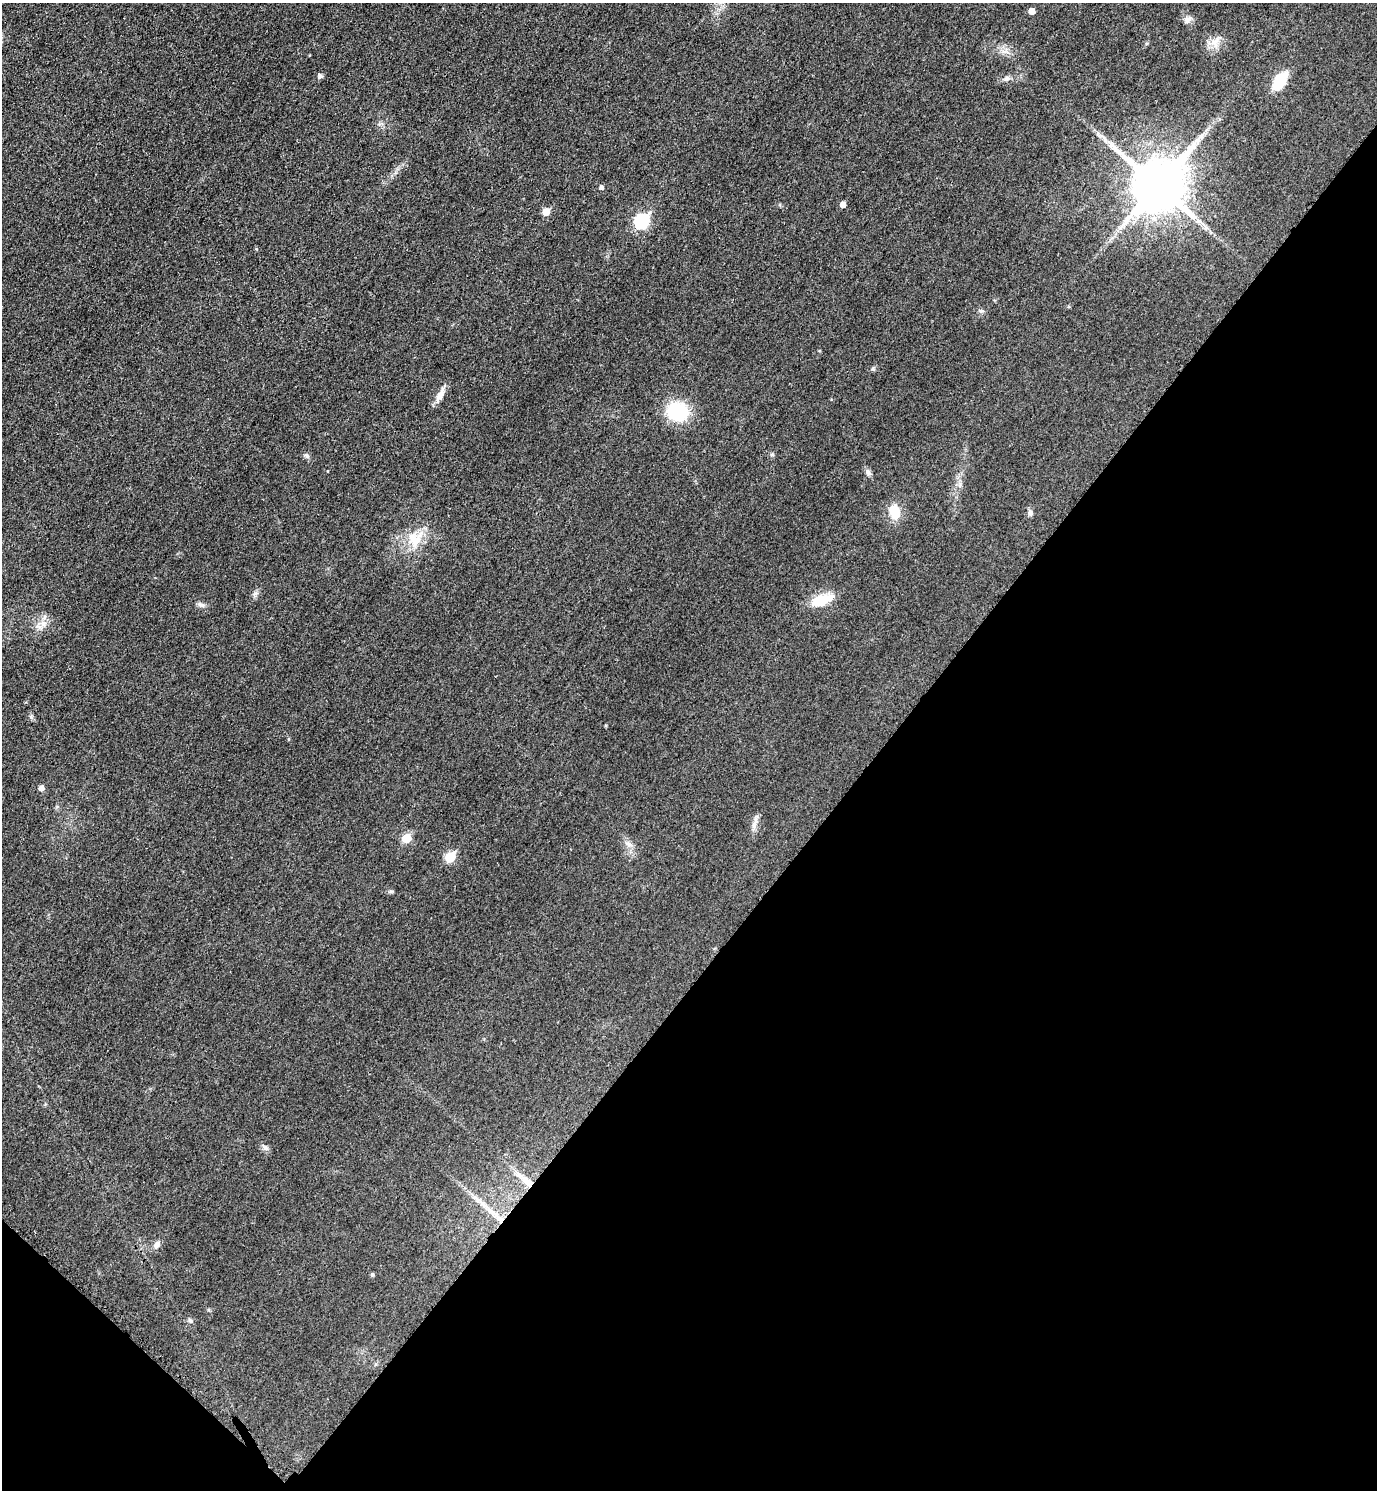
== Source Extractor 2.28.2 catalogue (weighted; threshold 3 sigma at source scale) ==
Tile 15 of 4 x 4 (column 3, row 4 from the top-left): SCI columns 2927-4301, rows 22-1509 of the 5996 x 5995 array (HDU 1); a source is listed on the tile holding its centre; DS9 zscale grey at full resolution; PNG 1379 x 1492 px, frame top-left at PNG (2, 3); no overlay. Shown black and unused: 38% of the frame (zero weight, under 3 of 4 exposures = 2% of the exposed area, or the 3 px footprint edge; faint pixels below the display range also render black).
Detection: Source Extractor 2.28.2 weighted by HDU 2 'WHT'; one run over the whole footprint, this tile lists its part. Background 0.0261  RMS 0.0063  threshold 0.0282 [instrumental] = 3 sigma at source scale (4.5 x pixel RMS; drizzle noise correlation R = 1.50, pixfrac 1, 0.05/0.05 arcsec/px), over >= 5 px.
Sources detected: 35; all 35 listed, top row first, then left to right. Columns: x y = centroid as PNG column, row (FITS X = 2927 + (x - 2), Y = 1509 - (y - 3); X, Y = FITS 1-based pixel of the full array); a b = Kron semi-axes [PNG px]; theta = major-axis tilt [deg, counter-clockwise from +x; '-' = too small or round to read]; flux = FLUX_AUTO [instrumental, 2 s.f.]
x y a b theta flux
1032 11 5 5 - 4.2
1188 19 10 7 52 2.5
1214 42 10 9 - 4.5
320 76 5 5 - 1.9
1007 78 8 6 15 1.8
1280 81 16 9 56 24
1201 136 8 6 71 2.1
1158 185 17 14 50 3600
601 187 5 4 - 1.4
843 204 5 5 - 3.7
546 212 6 5 - 7.5
642 221 8 7 - 74
440 395 19 7 61 5.2
677 412 27 23 0 28
772 454 5 5 - 0.95
306 456 8 5 -45 1.3
868 472 10 6 -55 2
895 512 16 11 -76 12
1030 513 8 6 -77 1.8
415 539 24 20 35 16
822 600 30 12 20 14
200 604 9 4 -34 1.6
43 624 8 7 - 3.2
41 788 5 5 - 3
754 825 9 6 68 2.6
406 838 6 6 - 14
629 844 8 6 -44 2.2
450 857 6 5 - 23
391 891 6 4 17 0.9
265 1148 7 6 - 1.7
526 1181 29 7 -42 9
496 1215 14 6 -46 4.6
156 1245 9 7 55 2.7
372 1274 6 4 0 0.77
190 1320 7 5 -66 1.1
Overlapping masked pixels (flux is a lower limit): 2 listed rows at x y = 1158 185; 526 1181
Unlisted compact peaks at least as high as the median listed source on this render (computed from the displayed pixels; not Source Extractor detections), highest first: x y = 255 593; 873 368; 981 311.